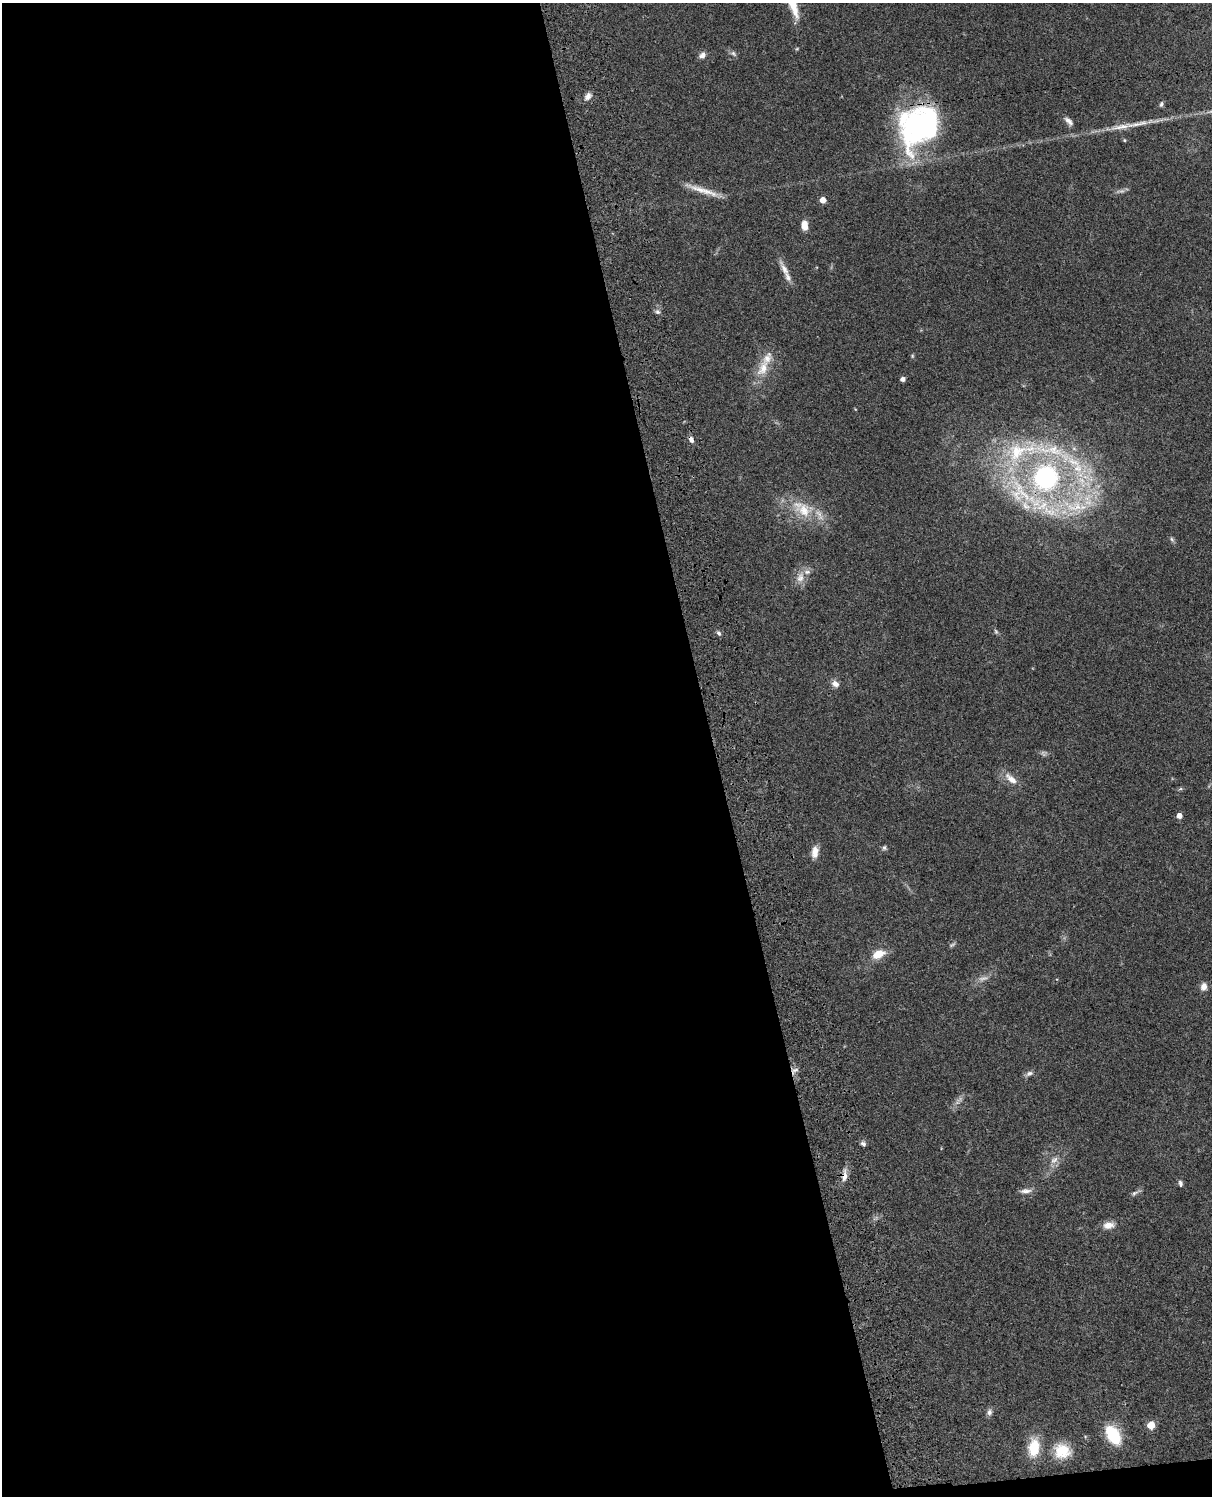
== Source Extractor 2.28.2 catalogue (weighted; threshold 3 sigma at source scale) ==
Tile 9 of 4 x 3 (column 1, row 3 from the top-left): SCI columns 121-1330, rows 279-1772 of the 5081 x 4925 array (HDU 1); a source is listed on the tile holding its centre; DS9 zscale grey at full resolution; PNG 1214 x 1498 px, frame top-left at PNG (2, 3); no overlay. Shown black and unused: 59% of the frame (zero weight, under 3 of 4 exposures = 6% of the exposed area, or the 3 px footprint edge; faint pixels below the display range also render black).
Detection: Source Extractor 2.28.2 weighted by HDU 2 'WHT'; one run over the whole footprint, this tile lists its part. Background 0.0771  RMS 0.0058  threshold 0.026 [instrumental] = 3 sigma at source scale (4.5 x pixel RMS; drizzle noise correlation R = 1.50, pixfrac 1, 0.05/0.05 arcsec/px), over >= 5 px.
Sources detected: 60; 5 too faint to see at this stretch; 1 long thin detection or spike segment (spike, bleed or trail) — not listed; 5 inside a brighter listed object's ellipse — not listed separately; the other 49 listed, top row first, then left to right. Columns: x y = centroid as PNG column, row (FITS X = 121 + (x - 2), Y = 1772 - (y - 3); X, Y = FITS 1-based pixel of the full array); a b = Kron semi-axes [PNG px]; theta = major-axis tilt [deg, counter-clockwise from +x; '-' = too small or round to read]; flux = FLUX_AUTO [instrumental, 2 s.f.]
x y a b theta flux
733 53 10 6 -36 1.7
702 55 9 7 38 2.6
588 96 11 8 48 3
1161 104 7 5 71 1.3
1069 121 14 6 -46 2.9
1137 124 41 7 10 9.9
919 126 49 38 48 130
1124 140 5 4 - 0.63
823 200 5 4 - 6.6
804 225 10 7 -85 5.9
784 269 26 7 -62 5.9
658 312 7 6 - 1.6
912 356 6 5 - 0.75
763 368 26 14 67 12
902 379 5 4 - 2.4
855 409 5 3 - 0.42
691 440 8 5 -62 2.4
1019 451 73 31 19 67
1075 465 70 20 -45 49
1045 477 29 27 72 94
1020 492 64 30 -52 63
1075 507 34 21 0 34
804 510 29 21 -30 21
1172 539 8 5 -62 1.2
800 577 17 12 74 6.3
996 631 8 5 -63 1.1
719 633 7 5 -50 1.3
835 684 10 7 -40 3.5
1011 779 22 9 -40 6.2
1180 789 6 4 18 0.86
1179 816 5 4 - 4.4
884 848 6 6 - 1.3
815 852 15 8 83 5.1
878 954 18 11 23 9.1
1204 987 10 8 77 3.5
794 1070 11 8 35 2.7
1029 1074 12 6 24 2.1
863 1144 7 5 -24 1.5
1054 1160 13 9 37 4.2
844 1175 18 7 85 4.5
1180 1183 8 5 -81 1.6
1026 1191 16 6 3 3.1
1135 1193 15 5 26 1.8
1109 1225 14 9 8 5.2
989 1412 9 7 82 2.2
1151 1425 5 5 - 13
1113 1435 19 11 -59 30
1034 1447 24 13 84 16
1062 1451 23 20 -17 15
Overlapping masked pixels (flux is a lower limit): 5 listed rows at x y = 919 126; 691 440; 1020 492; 794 1070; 844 1175